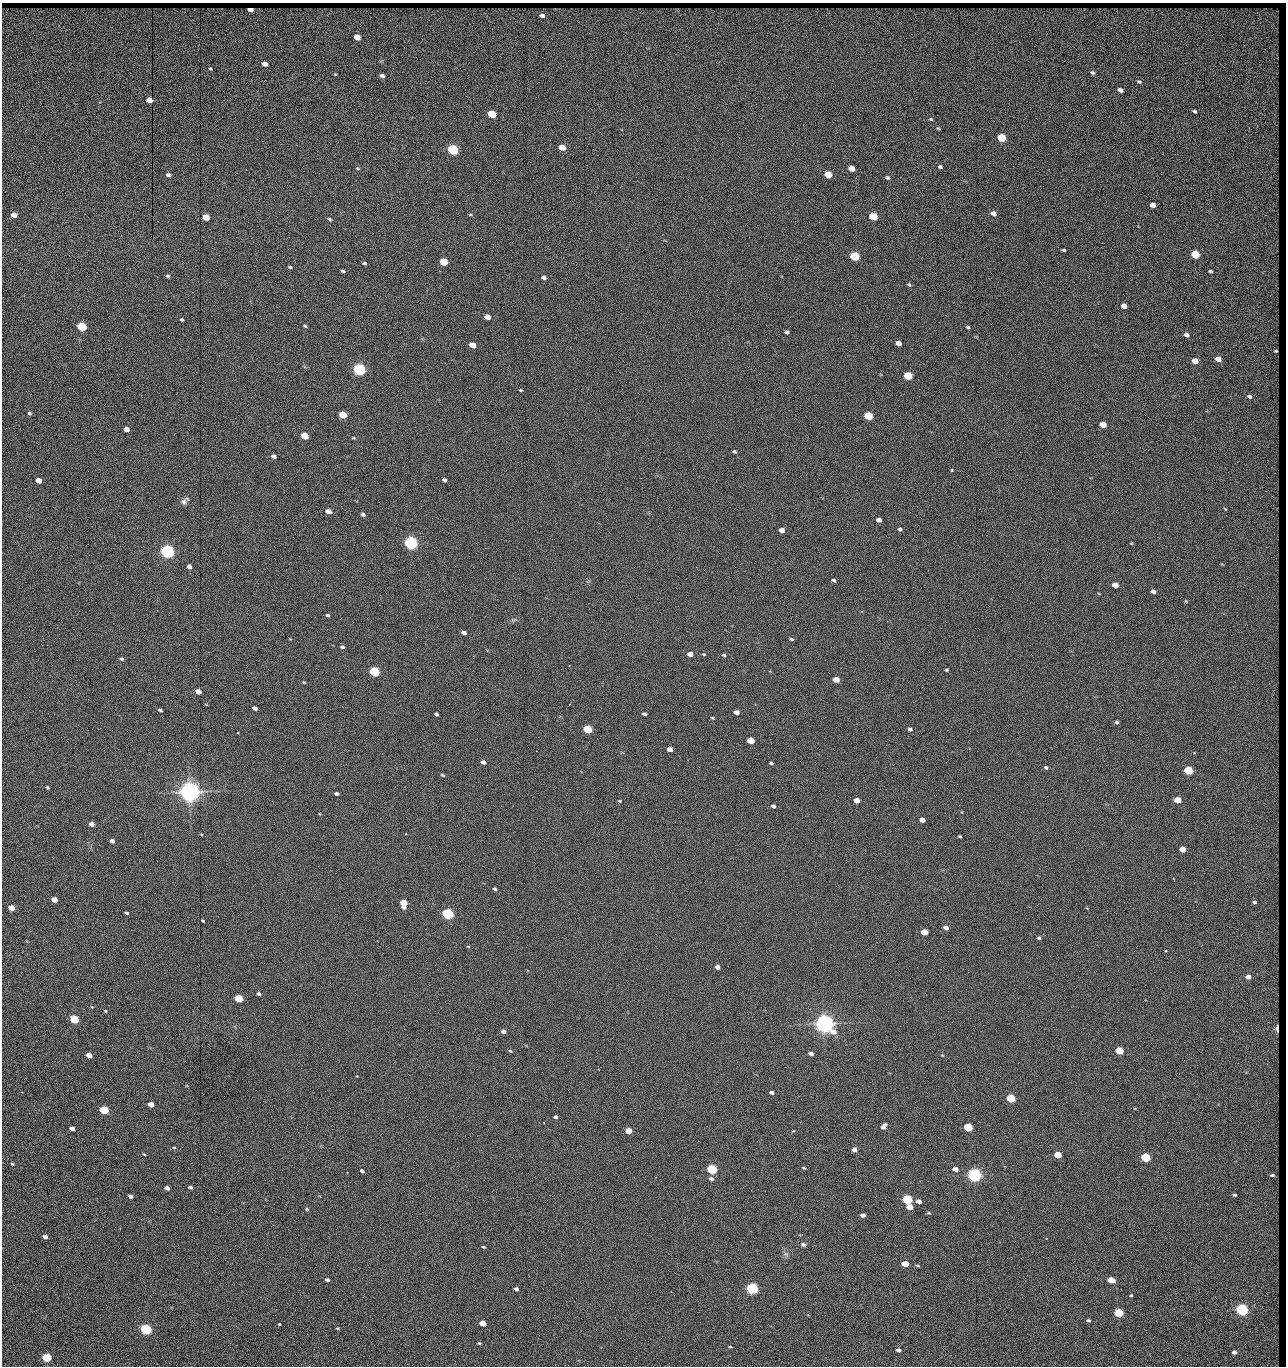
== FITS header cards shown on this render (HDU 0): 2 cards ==
NAXIS1  =                 1284 / length of data axis 1
NAXIS2  =                 1364 / length of data axis 2

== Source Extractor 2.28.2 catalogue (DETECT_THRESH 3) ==
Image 1284 x 1364 px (HDU 0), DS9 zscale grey, 1 PNG px = 1 image px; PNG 1288 x 1368 px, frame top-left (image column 1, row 1364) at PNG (2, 3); no overlay
Background 160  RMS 15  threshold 45.7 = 3 sigma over >= 5 px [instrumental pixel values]
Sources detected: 286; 3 with non-positive FLUX_AUTO (blend fragments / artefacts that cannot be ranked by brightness) are not listed; the other 283 listed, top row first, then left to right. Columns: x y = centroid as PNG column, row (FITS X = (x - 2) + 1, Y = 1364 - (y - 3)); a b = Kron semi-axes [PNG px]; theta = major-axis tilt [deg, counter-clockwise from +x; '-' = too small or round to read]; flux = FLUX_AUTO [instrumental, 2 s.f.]
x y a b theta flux
250 9 5 4 - 6.5e+03
542 15 6 5 - 4.3e+03
357 37 5 4 - 1.3e+04
1181 41 2 2 - 7.6e+02
1275 50 32 8 86 1.5e+04
264 64 5 4 - 5.2e+03
210 69 3 3 - 1.1e+03
1093 73 6 4 -25 1.8e+03
335 74 4 3 - 7.8e+02
382 76 4 3 - 2.8e+03
1139 81 6 4 -33 1.5e+03
1120 90 5 4 - 4.5e+03
149 100 5 4 - 1.4e+04
1194 111 4 3 - 1.8e+03
492 114 5 4 - 4.2e+04
1275 117 35 6 -87 1.6e+04
931 119 5 4 - 1.2e+03
938 128 4 3 - 1.2e+03
1172 128 3 2 - 9.0e+02
1002 138 6 5 - 6.0e+04
562 147 5 4 - 1.4e+04
453 150 6 5 - 1.6e+05
1275 165 23 5 76 5.6e+03
940 167 5 4 - 1.8e+03
1034 167 2 2 - 1.2e+03
358 168 6 3 -21 1.0e+03
851 168 5 4 - 1.2e+04
828 174 5 4 - 2.8e+04
168 175 5 4 - 2.7e+03
887 178 5 4 - 1.5e+03
916 183 2 2 - 1.2e+04
1276 192 13 4 -87 4.9e+03
1275 204 7 5 78 3.0e+03
1153 205 5 4 - 6.4e+03
1116 208 2 2 - 5.6e+02
993 213 6 4 -27 5.8e+03
14 215 5 4 - 1.0e+04
470 215 5 3 - 9.0e+02
873 216 6 4 -19 5.1e+04
206 217 5 4 - 2.0e+04
329 219 5 4 - 1.6e+03
1064 250 4 3 - 1.4e+03
1195 255 5 4 - 4.2e+04
855 256 6 5 - 1.0e+05
443 262 5 4 - 4.0e+04
364 263 5 3 - 1.6e+03
290 267 5 3 - 1.5e+03
834 270 2 2 - 1.8e+04
343 271 4 3 - 1.7e+03
1210 271 4 3 - 1.4e+03
168 276 5 4 - 1.5e+03
544 278 6 4 -16 2.9e+03
649 281 2 2 - 5.5e+02
909 285 5 4 - 1.6e+03
1276 286 22 4 89 5.4e+03
299 293 2 2 - 4.5e+02
1124 306 5 4 - 7.5e+03
487 317 5 4 - 9.3e+03
182 320 4 3 - 1.6e+03
1276 324 12 6 -89 1.8e+03
305 326 4 3 - 1.3e+03
82 327 5 4 - 1.0e+05
968 327 4 3 - 1.5e+03
842 328 2 2 - 4.2e+02
703 329 2 2 - 2.2e+03
787 332 4 3 - 2.1e+03
1186 335 5 4 - 3.8e+03
898 343 5 4 - 7.5e+03
472 345 5 4 - 1.5e+04
1275 351 9 4 87 5.1e+03
1218 359 5 4 - 9.6e+03
1195 361 5 4 - 1.6e+04
359 369 6 5 - 3.0e+05
1276 373 11 4 -82 3.7e+03
908 376 5 4 - 5.7e+04
521 390 3 2 - 1.1e+03
1276 393 6 5 - 1.9e+03
1249 397 5 4 - 3.3e+03
29 413 5 4 - 1.8e+03
343 415 5 4 - 3.7e+04
868 416 5 4 - 5.9e+04
1103 425 5 4 - 1.9e+04
1276 427 21 6 -87 3.6e+03
126 429 5 4 - 8.2e+03
305 436 5 4 - 2.9e+04
353 438 5 4 - 1.1e+03
1002 441 2 2 - 2.1e+03
734 452 4 3 - 1.6e+03
179 453 2 2 - 2.1e+03
274 456 5 4 - 3.8e+03
951 471 3 3 - 4.3e+03
38 480 5 4 - 1.2e+04
444 480 4 3 - 2.4e+03
1276 486 16 4 89 5.8e+03
78 489 2 2 - 7.3e+02
184 502 8 7 - 3.7e+03
1275 508 8 4 -57 2.8e+03
328 511 5 4 - 9.9e+03
363 514 4 3 - 2.5e+03
879 520 5 4 - 5.6e+03
1276 525 43 7 88 2.0e+03
900 529 5 4 - 1.9e+03
782 530 5 4 - 8.5e+03
411 543 6 5 - 5.0e+05
1131 543 5 3 - 8.4e+02
485 548 3 2 - 1.8e+03
167 552 6 5 - 5.3e+05
1276 562 29 5 88 7.2e+03
189 567 4 4 - 4.0e+03
735 567 2 2 - 4.8e+02
833 580 4 3 - 1.8e+03
1115 585 5 4 - 1.3e+04
1153 591 5 4 - 4.1e+03
1099 594 4 2 - 6.7e+02
1186 601 5 3 - 9.5e+02
1276 602 21 5 -82 5.2e+03
328 615 4 3 - 1.8e+03
464 633 5 3 - 4.2e+03
791 639 5 4 - 1.6e+03
342 647 4 3 - 1.9e+03
690 654 5 4 - 1.0e+04
724 655 5 4 - 1.6e+03
121 659 5 4 - 1.8e+03
1276 662 13 5 85 3.9e+03
569 665 2 2 - 9.8e+02
946 670 4 3 - 1.3e+03
374 672 5 4 - 1.6e+05
836 680 5 4 - 1.4e+04
304 682 4 3 - 9.1e+02
198 691 5 4 - 7.1e+03
1273 692 19 5 78 1.1e+04
569 704 3 2 - 5.6e+02
254 708 4 4 - 4.3e+03
160 710 4 3 - 1.9e+03
736 712 5 4 - 6.0e+03
436 714 4 3 - 2.2e+03
644 714 4 3 - 2.4e+03
712 718 5 3 - 1.1e+03
1117 722 5 4 - 2.0e+03
587 729 5 4 - 6.9e+04
910 729 5 4 - 2.6e+03
1276 729 24 5 -80 4.1e+03
238 733 2 2 - 7.5e+02
751 741 5 4 - 2.7e+04
670 749 5 4 - 7.6e+03
536 751 2 2 - 2.1e+03
483 762 5 4 - 4.1e+03
771 763 4 3 - 1.6e+03
699 767 3 2 - 9.0e+02
1046 767 5 4 - 2.2e+03
1188 770 5 4 - 7.6e+04
1276 773 33 6 88 9.3e+03
443 775 6 4 -27 1.2e+03
719 778 2 2 - 1.8e+03
47 787 4 3 - 1.3e+03
190 792 7 6 - 1.5e+06
336 794 4 3 - 2.3e+03
856 800 5 4 - 1.1e+04
1178 800 5 4 - 2.5e+04
619 801 4 3 - 1.1e+03
773 806 4 4 - 3.0e+03
922 820 5 4 - 8.1e+03
91 824 5 4 - 6.7e+03
1277 827 24 5 -89 4.8e+03
201 834 4 3 - 8.9e+02
405 834 3 2 - 5.8e+02
960 836 3 3 - 1.3e+03
112 841 4 4 - 3.8e+03
1183 849 5 4 - 1.5e+04
1276 864 8 4 83 2.9e+03
1276 875 12 5 71 5.0e+02
1174 879 3 2 - 7.4e+02
495 889 4 3 - 1.8e+03
1276 898 11 5 78 3.2e+03
54 900 5 4 - 1.2e+04
1254 902 7 5 6 2.8e+03
403 903 6 5 - 2.7e+04
11 908 5 4 - 1.6e+04
126 913 4 3 - 1.9e+03
448 914 5 4 - 2.4e+05
203 921 4 3 - 1.2e+03
1277 921 28 2 89 8.0e+03
946 928 4 4 - 5.8e+03
1276 930 29 6 -87 3.1e+03
924 932 5 4 - 1.9e+04
1039 938 5 4 - 1.9e+03
1276 944 12 4 -83 2.6e+03
468 946 5 3 - 8.5e+02
717 967 5 4 - 6.1e+03
1248 977 5 4 - 7.5e+03
516 982 3 2 - 1.3e+03
259 994 5 3 - 2.2e+03
239 998 5 4 - 6.1e+04
92 1007 4 3 - 8.1e+02
105 1011 4 3 - 1.1e+03
74 1019 5 4 - 7.6e+04
824 1024 7 6 - 1.2e+06
404 1029 2 2 - 3.7e+03
503 1031 4 4 - 4.2e+03
1276 1031 79 7 89 1.8e+04
510 1051 5 4 - 1.2e+03
1119 1051 5 4 - 4.8e+04
811 1054 5 3 - 3.9e+03
850 1054 3 2 - 9.5e+02
89 1055 5 4 - 1.1e+04
942 1055 4 3 - 7.3e+02
1238 1063 2 2 - 9.7e+02
1172 1082 2 2 - 1.6e+03
771 1092 4 3 - 3.3e+03
1275 1096 15 5 88 6.9e+03
1011 1098 5 4 - 8.7e+04
151 1104 5 4 - 1.2e+04
104 1110 5 4 - 6.6e+04
556 1117 3 3 - 1.9e+03
722 1118 2 2 - 6.8e+02
884 1126 7 4 51 4.8e+03
968 1127 5 4 - 7.2e+04
72 1128 5 4 - 5.4e+03
628 1131 5 4 - 2.1e+04
1276 1134 15 4 -89 5.3e+03
84 1141 2 2 - 1.6e+03
174 1148 4 4 - 1.2e+03
854 1150 5 4 - 7.3e+03
144 1154 3 3 - 9.3e+02
564 1155 2 2 - 5.9e+02
1058 1155 5 4 - 3.2e+04
1145 1157 5 4 - 9.9e+04
12 1164 4 3 - 1.3e+03
804 1168 5 3 - 1.1e+03
712 1169 5 4 - 1.5e+05
955 1169 5 4 - 7.7e+03
362 1171 5 3 - 9.9e+03
347 1172 2 2 - 5.1e+02
974 1175 5 5 - 5.9e+05
711 1179 6 5 - 3.1e+03
1274 1179 33 8 -88 1.5e+04
190 1187 4 3 - 2.5e+03
167 1188 5 4 - 4.5e+03
1234 1195 3 3 - 1.5e+03
130 1196 4 3 - 3.4e+03
907 1199 5 4 - 1.4e+05
919 1201 5 4 - 6.2e+03
909 1207 5 4 - 1.6e+04
307 1209 5 4 - 1.2e+03
929 1213 5 4 - 1.3e+03
1275 1213 25 6 90 8.1e+03
863 1215 4 4 - 4.6e+03
273 1225 2 2 - 1.4e+03
45 1236 4 3 - 4.4e+03
469 1243 2 2 - 6.0e+03
803 1245 6 5 - 2.3e+03
483 1247 4 3 - 1.4e+03
301 1248 2 2 - 1.3e+03
410 1249 2 2 - 3.5e+03
786 1254 8 5 -44 2.6e+03
905 1264 5 4 - 1.9e+04
917 1265 6 3 -5 1.4e+03
1276 1278 14 4 84 4.3e+03
327 1280 4 3 - 2.9e+03
1111 1280 5 4 - 2.7e+04
752 1288 5 4 - 3.0e+05
516 1289 4 3 - 3.1e+03
1131 1295 4 3 - 1.2e+03
989 1304 2 2 - 1.9e+03
1277 1304 8 2 84 2.7e+03
1242 1310 5 4 - 3.6e+05
1119 1312 5 4 - 7.8e+04
615 1317 2 2 - 5.8e+02
1275 1317 6 4 8 1.6e+03
1088 1320 4 3 - 1.7e+03
482 1323 5 4 - 1.8e+04
279 1324 3 3 - 2.9e+03
1275 1327 5 4 - 2.4e+03
337 1328 4 4 - 1.0e+03
146 1329 5 4 - 2.4e+05
1276 1336 10 4 71 3.3e+03
479 1343 4 3 - 1.3e+03
730 1347 4 3 - 1.2e+03
314 1349 3 2 - 9.6e+02
898 1350 4 3 - 4.2e+03
1234 1352 4 3 - 4.4e+03
1277 1356 11 3 -85 3.2e+03
46 1357 5 4 - 9.3e+04
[3 non-positive-flux detections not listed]

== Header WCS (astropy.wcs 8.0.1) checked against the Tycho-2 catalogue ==
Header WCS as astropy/WCSLIB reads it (CRVAL/CRPIX/CD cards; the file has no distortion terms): RA---TAN/DEC--TAN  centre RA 15:41:43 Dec +51:58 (235.43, +51.97 deg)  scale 1.26 arcsec/px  FOV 26.9' x 28.5'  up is +92 deg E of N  parity flipped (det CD > 0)
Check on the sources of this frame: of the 60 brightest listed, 10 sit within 2.0 arcsec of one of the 14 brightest Tycho-2 stars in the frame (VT <= 12.29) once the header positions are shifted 0.28 arcsec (0.28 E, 0.05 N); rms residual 0.97 arcsec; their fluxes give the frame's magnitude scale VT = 25.17 - 2.5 log10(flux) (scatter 0.22 mag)
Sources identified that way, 10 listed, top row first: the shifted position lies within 2.0 arcsec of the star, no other Tycho-2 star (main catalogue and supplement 1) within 4.0 arcsec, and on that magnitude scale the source's flux lands within +1.5 / -3 mag of the star's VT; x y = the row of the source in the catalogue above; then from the Tycho-2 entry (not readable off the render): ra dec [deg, ICRS J2000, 3 dp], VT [Tycho-2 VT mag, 2 dp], TYC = Tycho-2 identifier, HIP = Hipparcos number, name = IAU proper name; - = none
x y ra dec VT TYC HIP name
359 369 235.614 +52.064 11.61 3489-1132-1 - -
411 543 235.514 +52.049 11.19 3489-1407-1 - -
190 792 235.378 +52.130 9.31 3489-1322-1 76850 -
448 914 235.303 +52.042 11.52 3489-958-1 - -
824 1024 235.232 +51.912 9.59 3489-824-1 - -
974 1175 235.143 +51.862 10.97 3489-1016-1 - -
907 1199 235.131 +51.886 12.29 3489-908-1 - -
752 1288 235.084 +51.941 11.45 3489-1346-1 - -
1242 1310 235.062 +51.771 11.53 3489-1453-1 - -
146 1329 235.075 +52.152 11.74 3489-912-1 - -